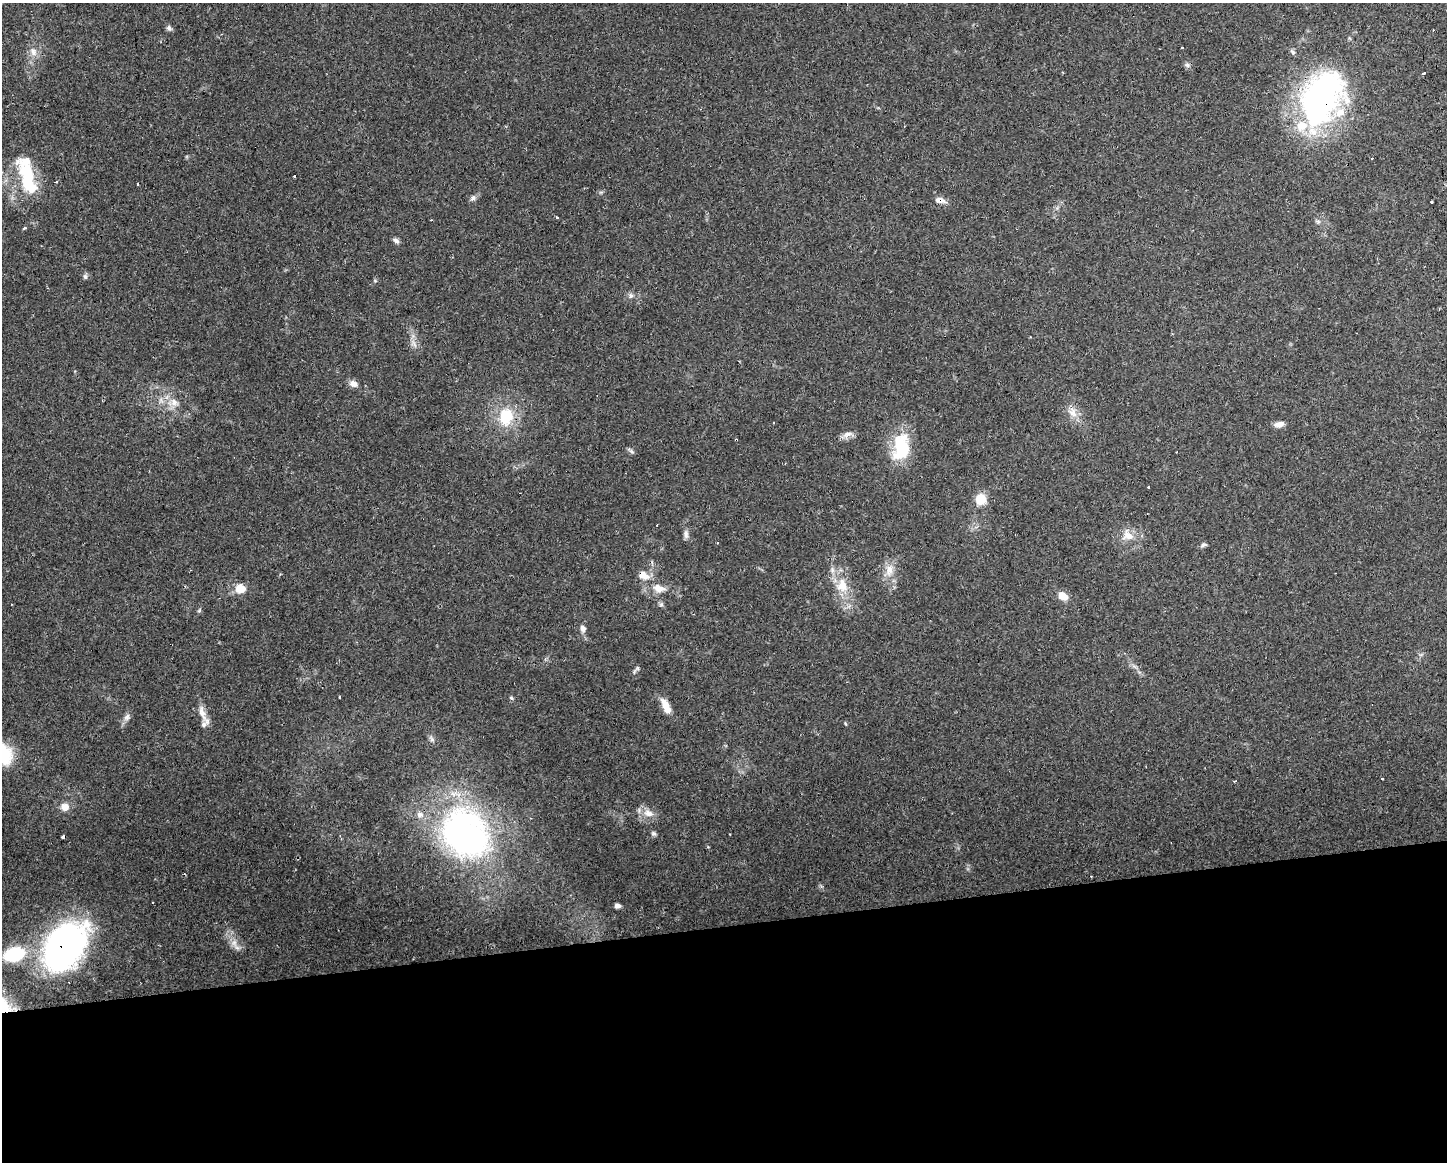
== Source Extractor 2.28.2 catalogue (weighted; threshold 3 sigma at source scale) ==
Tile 11 of 3 x 4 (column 2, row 4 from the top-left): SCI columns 1497-2941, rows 1-1160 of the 4396 x 4641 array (HDU 1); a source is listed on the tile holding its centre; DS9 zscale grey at full resolution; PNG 1449 x 1164 px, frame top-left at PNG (2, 3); no overlay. Shown black and unused: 20% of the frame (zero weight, under 2 of 3 exposures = <1% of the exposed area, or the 3 px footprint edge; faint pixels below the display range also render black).
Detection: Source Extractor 2.28.2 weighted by HDU 2 'WHT'; one run over the whole footprint, this tile lists its part. Background 0.0625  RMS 0.0054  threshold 0.0244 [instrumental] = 3 sigma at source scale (4.5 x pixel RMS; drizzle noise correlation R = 1.50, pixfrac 1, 0.0396/0.0396 arcsec/px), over >= 5 px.
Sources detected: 79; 1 too faint to see at this stretch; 13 cosmic-ray / hot-pixel residue — not listed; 5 inside a brighter listed object's ellipse — not listed separately; the other 60 listed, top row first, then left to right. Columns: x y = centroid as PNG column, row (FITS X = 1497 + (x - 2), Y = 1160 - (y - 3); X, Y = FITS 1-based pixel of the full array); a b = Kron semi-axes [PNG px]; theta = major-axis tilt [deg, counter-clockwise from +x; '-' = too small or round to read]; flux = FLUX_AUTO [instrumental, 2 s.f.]
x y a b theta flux
169 28 8 6 -52 1.4
1182 48 3 2 - 0.8
33 52 13 9 -67 4.3
1293 52 8 5 -39 1.3
1187 65 8 6 -18 1.4
1424 74 3 3 - 6.8
1322 98 68 45 66 150
28 176 29 17 -73 23
295 176 3 3 - 2.1
56 182 3 2 - 1.1
138 184 3 3 - 1.9
473 198 9 6 39 1.8
940 200 15 7 -11 3.3
1431 202 3 2 - 0.41
557 218 3 2 - 1.2
24 228 3 2 - 1.8
396 241 8 6 -26 1.7
85 276 7 5 -90 1.2
375 281 5 3 - 0.56
631 295 7 5 -67 1.4
414 344 9 5 -59 2
353 384 9 7 -24 3.5
173 402 11 7 -72 3.9
1072 412 16 10 -60 5.5
506 416 22 17 84 21
1279 424 12 6 11 3.3
847 435 18 7 20 3.2
901 447 32 18 83 28
632 451 8 4 -46 1.1
1149 487 3 3 - 1.4
981 499 10 10 - 11
686 534 12 7 -87 2.2
1128 535 18 15 -53 7.7
1203 545 8 5 8 1.2
889 570 18 11 82 6.8
643 575 16 10 -23 5.9
842 585 21 16 -89 12
240 588 13 11 -5 7.2
659 588 17 10 -14 6.4
1063 596 11 8 -34 5.8
661 605 7 4 1 0.98
199 611 6 4 20 0.67
583 628 9 7 -58 2.3
637 668 6 6 - 1
511 698 6 5 - 0.84
666 706 19 8 -64 8
202 712 27 8 -73 5.4
127 717 11 7 52 2.3
432 739 10 5 -55 1.6
1382 779 3 2 - 0.72
65 807 9 9 - 4.9
648 813 15 10 -22 5.4
420 815 9 8 - 3.1
465 832 49 40 -52 200
654 834 7 6 - 1.1
153 902 3 2 - 0.64
617 906 6 5 - 2
234 943 14 8 -72 4.5
64 947 40 27 54 230
14 954 22 14 15 31
Overlapping masked pixels (flux is a lower limit): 4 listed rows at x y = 1322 98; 940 200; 643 575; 64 947